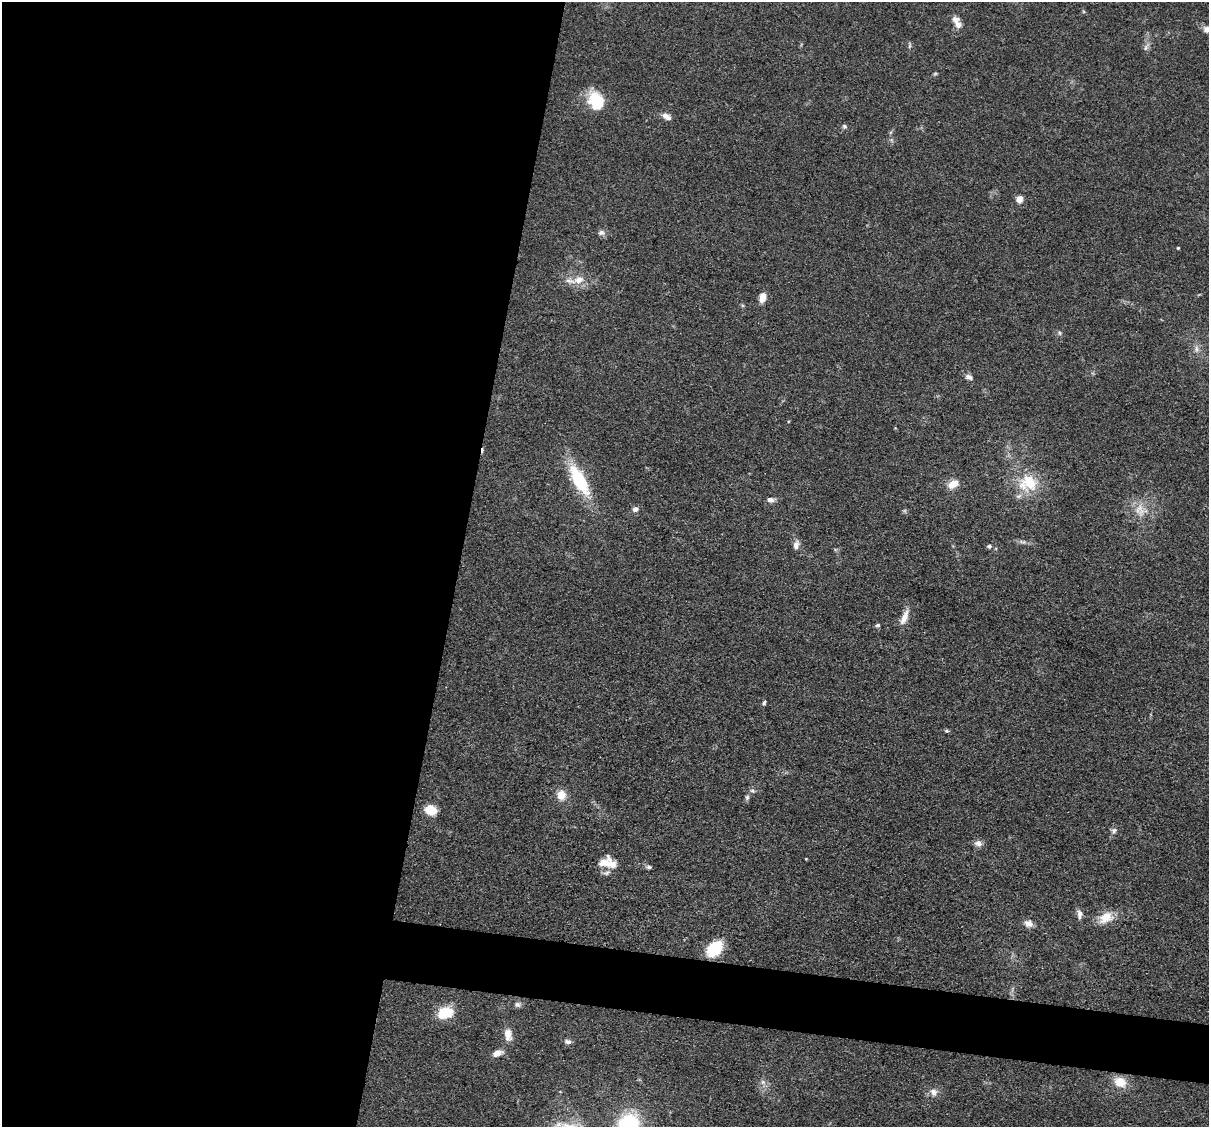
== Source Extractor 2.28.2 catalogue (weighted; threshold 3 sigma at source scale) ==
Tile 5 of 4 x 4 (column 1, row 2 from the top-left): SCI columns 1-1207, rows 2484-3608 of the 4830 x 4851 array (HDU 1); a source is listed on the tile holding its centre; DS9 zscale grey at full resolution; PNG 1211 x 1129 px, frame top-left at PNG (2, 2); no overlay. Shown black and unused: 42% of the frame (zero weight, under 3 of 4 exposures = <1% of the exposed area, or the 3 px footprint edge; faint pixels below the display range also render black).
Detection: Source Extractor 2.28.2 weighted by HDU 2 'WHT'; one run over the whole footprint, this tile lists its part. Background 0.067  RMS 0.0061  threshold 0.0275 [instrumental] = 3 sigma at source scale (4.5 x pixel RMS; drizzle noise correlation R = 1.50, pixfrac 1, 0.05/0.05 arcsec/px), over >= 5 px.
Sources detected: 52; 1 cosmic-ray / hot-pixel residue — not listed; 1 inside a brighter listed object's ellipse — not listed separately; the other 50 listed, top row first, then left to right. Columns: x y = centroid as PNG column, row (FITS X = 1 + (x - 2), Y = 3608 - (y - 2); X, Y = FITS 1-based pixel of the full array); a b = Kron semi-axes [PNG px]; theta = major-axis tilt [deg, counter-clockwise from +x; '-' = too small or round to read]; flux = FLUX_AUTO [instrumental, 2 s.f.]
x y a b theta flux
957 22 17 8 -62 5.2
1207 29 10 7 -10 4.2
909 46 8 3 71 1
1146 47 10 5 67 2.2
935 74 6 4 1 0.74
596 101 21 15 -62 23
666 116 13 7 -31 3.6
844 126 6 5 - 1.2
1020 199 5 5 - 11
601 233 10 7 -3 2.3
1178 248 3 3 - 0.57
579 280 15 11 19 7.1
762 297 11 7 74 5.6
1060 333 6 4 -49 0.99
1196 349 12 5 -90 2.6
969 377 10 6 -20 2.3
579 480 44 16 -60 32
1028 483 26 22 5 23
953 484 11 7 32 8.3
770 500 8 6 -11 2.7
635 509 8 7 - 2.2
1140 510 19 13 -69 9.6
1023 542 11 5 -10 2
796 545 10 7 81 3.5
989 546 6 5 - 1.5
904 617 21 7 67 6
878 625 6 5 - 1.2
764 703 6 4 71 1.1
947 731 6 4 0 0.95
752 791 7 4 -19 1.2
561 795 11 10 - 7.7
747 797 7 5 75 1.5
431 810 9 8 - 16
1114 830 8 7 - 1.9
978 843 10 8 -10 3.2
608 862 22 14 -12 11
649 867 7 5 -10 1.4
1079 914 12 7 -85 2.8
1106 917 20 13 25 10
1029 923 10 8 -23 3.8
715 949 16 11 46 25
517 1004 8 7 - 2
445 1013 18 13 19 16
508 1035 17 9 -86 6.1
568 1042 10 6 -13 2
497 1053 12 7 19 4.7
763 1082 7 6 - 2.1
1120 1082 14 11 -25 10
933 1092 10 10 - 3.7
628 1126 21 18 68 62
Isophote crosses this tile's border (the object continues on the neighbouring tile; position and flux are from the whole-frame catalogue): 2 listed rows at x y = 1207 29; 628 1126